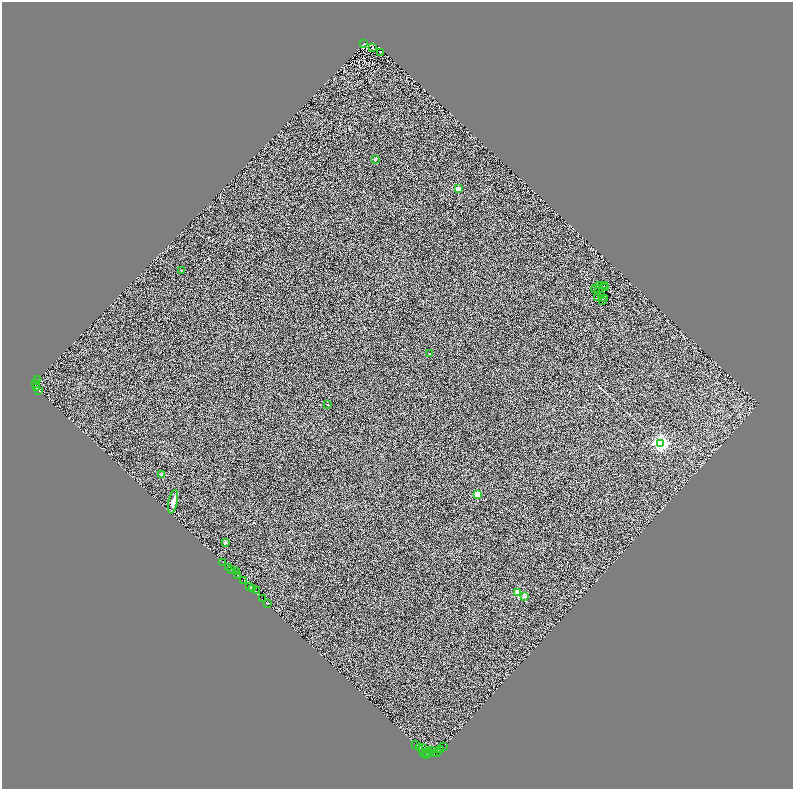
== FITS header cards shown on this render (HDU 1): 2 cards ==
NAXIS1  =                 1581
NAXIS2  =                 1574

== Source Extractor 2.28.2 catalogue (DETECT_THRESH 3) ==
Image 1581 x 1574 px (HDU 1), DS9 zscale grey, zoomed out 1/2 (1 PNG px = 2 x 2 image px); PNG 795 x 791 px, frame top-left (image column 1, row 1574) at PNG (2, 2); each listed source drawn as its Kron ellipse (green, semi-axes under 4 px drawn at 4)
Background 1.26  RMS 1.7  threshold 5.03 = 3 sigma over >= 5 px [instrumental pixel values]
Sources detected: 88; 38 cannot appear on this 1/2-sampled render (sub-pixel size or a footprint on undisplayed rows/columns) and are neither listed nor drawn; the other 50 listed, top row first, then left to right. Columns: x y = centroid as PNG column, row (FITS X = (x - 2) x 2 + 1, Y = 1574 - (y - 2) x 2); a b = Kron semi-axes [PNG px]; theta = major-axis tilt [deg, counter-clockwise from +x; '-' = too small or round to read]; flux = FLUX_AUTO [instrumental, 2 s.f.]
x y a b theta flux
364 44 2 1 - 160
372 47 2 1 - 110
380 52 2 1 - 110
375 159 4 3 - 270
458 189 2 2 - 5000
181 271 2 2 - 190
599 285 4 1 - 190
604 285 3 1 - 140
606 287 3 1 - 140
599 288 2 1 - 82
595 289 4 1 - 170
601 296 2 1 - 76
598 298 2 1 - 100
605 299 3 1 - 87
602 301 3 2 - 120
430 353 2 1 - 83
38 379 3 1 - 74
36 384 3 2 - 1400
37 387 4 2 - 1400
39 390 3 2 - 600
328 405 2 1 - 170
661 443 4 4 - 94000
162 474 3 3 - 360
477 494 3 2 - 8200
173 502 12 4 78 1800
225 542 3 3 - 380
223 562 2 1 - 800
229 567 2 2 - 2100
231 570 2 1 - 2200
237 571 2 1 - 650
238 576 2 2 - 3900
243 580 3 1 - 540
250 586 2 1 - 500
252 588 3 2 - 920
256 591 3 1 - 190
518 593 3 3 - 12000
524 596 2 2 - 1900
262 599 2 2 - 5200
267 604 3 2 - 440
416 744 2 1 - 400
444 747 2 1 - 650
420 748 4 2 - 3500
440 749 2 1 - 510
423 750 6 3 -89 7800
432 751 2 2 - 6600
426 752 2 1 - 15000
437 752 4 1 - 4400
430 753 3 1 - 1300
434 753 2 1 - 1700
427 755 3 1 - 1500
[38 sub-pixel or undisplayed-footprint detections neither listed nor drawn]